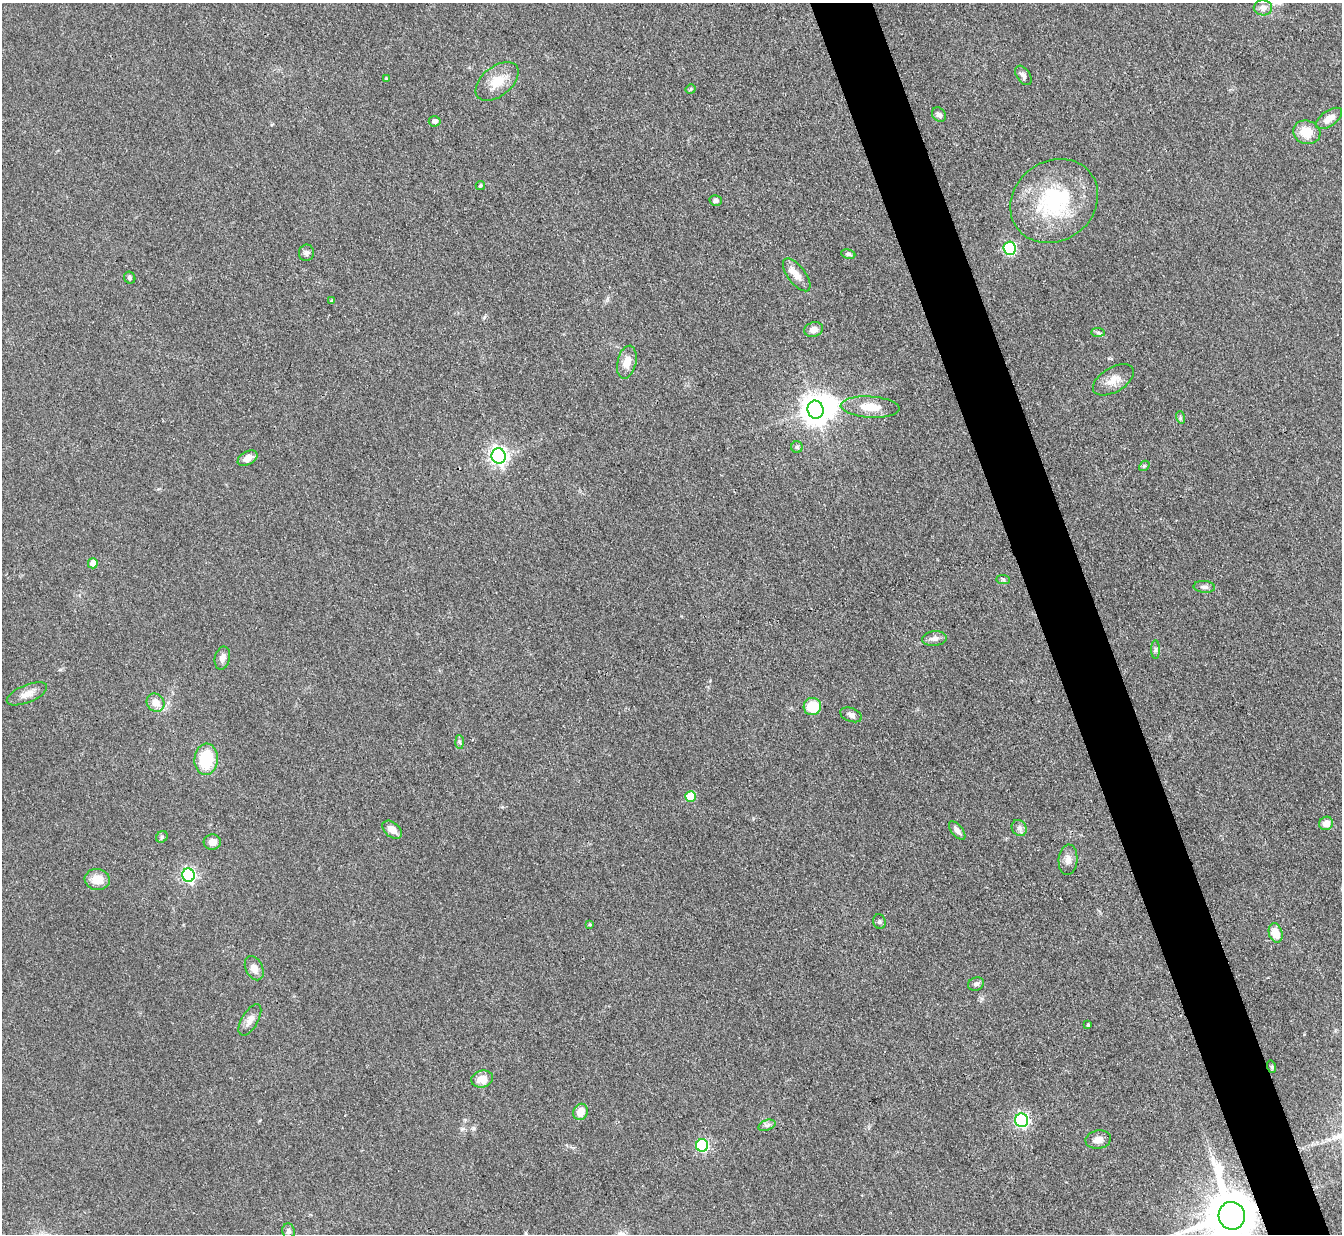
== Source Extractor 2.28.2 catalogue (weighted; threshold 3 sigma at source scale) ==
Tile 6 of 4 x 4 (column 2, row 2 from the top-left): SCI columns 1341-2680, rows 2738-3969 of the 5362 x 5347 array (HDU 1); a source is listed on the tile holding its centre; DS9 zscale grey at full resolution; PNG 1344 x 1236 px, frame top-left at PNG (2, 3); each listed source drawn as its Kron ellipse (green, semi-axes under 4 px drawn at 4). Shown black and unused: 5% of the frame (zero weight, under 3 of 4 exposures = <1% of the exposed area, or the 3 px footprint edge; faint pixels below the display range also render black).
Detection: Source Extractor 2.28.2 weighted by HDU 2 'WHT'; one run over the whole footprint, this tile lists its part. Background 0.0547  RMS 0.005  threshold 0.0226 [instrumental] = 3 sigma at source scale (4.5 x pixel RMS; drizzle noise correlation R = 1.50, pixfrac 1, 0.05/0.05 arcsec/px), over >= 5 px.
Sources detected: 69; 1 inside a brighter object's white glare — neither listed nor drawn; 1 inside a brighter listed object's ellipse — not listed separately; the other 67 listed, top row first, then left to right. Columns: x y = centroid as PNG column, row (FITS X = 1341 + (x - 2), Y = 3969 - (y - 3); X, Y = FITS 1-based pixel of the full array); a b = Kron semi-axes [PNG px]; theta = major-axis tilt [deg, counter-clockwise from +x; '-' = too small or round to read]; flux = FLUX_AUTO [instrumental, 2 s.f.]
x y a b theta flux
1263 8 9 7 -2 2.9
1023 75 11 6 -55 1.9
386 79 4 3 - 0.57
497 81 25 14 39 10
691 89 5 4 - 0.58
939 115 8 6 -49 1.6
1329 118 15 7 35 4.7
435 121 6 5 - 2.1
1307 132 14 11 -15 8.9
480 185 5 4 - 0.7
716 200 6 5 - 1.7
1054 201 46 40 37 51
1010 248 7 6 - 52
306 253 8 7 - 1.7
848 254 7 5 -10 0.99
797 275 19 9 -53 4.5
130 278 6 5 - 1.1
332 301 3 3 - 0.71
814 329 9 7 16 3.2
1098 332 7 4 -1 0.93
627 362 17 9 77 6.1
1113 380 23 12 31 5.9
870 407 29 10 -4 9.7
816 410 9 8 - 640
1180 417 6 4 -72 0.73
797 447 6 5 - 0.91
499 456 7 7 - 200
248 458 11 6 28 4.2
1144 466 6 4 42 0.74
93 563 5 5 - 3.6
1003 580 7 4 -1 0.83
1204 587 11 6 -4 1.8
934 639 12 7 5 2.2
1156 650 9 4 -90 1.2
222 658 12 7 77 2.7
27 694 21 8 22 4.8
156 703 9 8 - 5.8
812 706 9 8 - 13
851 715 11 6 -22 2
460 742 7 4 -87 1.1
206 759 15 11 86 21
691 796 5 5 - 17
1326 823 7 6 - 4.6
1019 828 8 7 - 1.8
392 830 11 7 -38 4.1
957 831 11 5 -51 2.5
162 837 6 5 - 0.89
212 842 8 7 - 3.4
1068 860 15 9 85 3.3
188 875 6 6 - 100
97 879 12 10 -9 7.3
879 922 7 6 - 1.1
590 925 4 3 - 0.58
1276 933 10 7 -74 8.1
254 968 13 8 -64 4.1
976 984 8 6 21 1.5
250 1020 17 8 59 3.6
1088 1025 3 3 - 0.55
1272 1067 6 4 -72 0.6
482 1079 11 8 14 5.8
580 1112 8 7 - 6.9
1022 1120 7 6 - 96
767 1125 9 5 18 1.4
1098 1140 13 9 10 3.6
702 1145 6 6 - 59
1232 1216 14 13 - 3300
288 1231 7 6 - 1.4
Overlapping masked pixels (flux is a lower limit): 1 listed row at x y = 1232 1216
Isophote crosses this tile's border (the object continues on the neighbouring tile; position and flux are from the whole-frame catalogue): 1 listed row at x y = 1232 1216